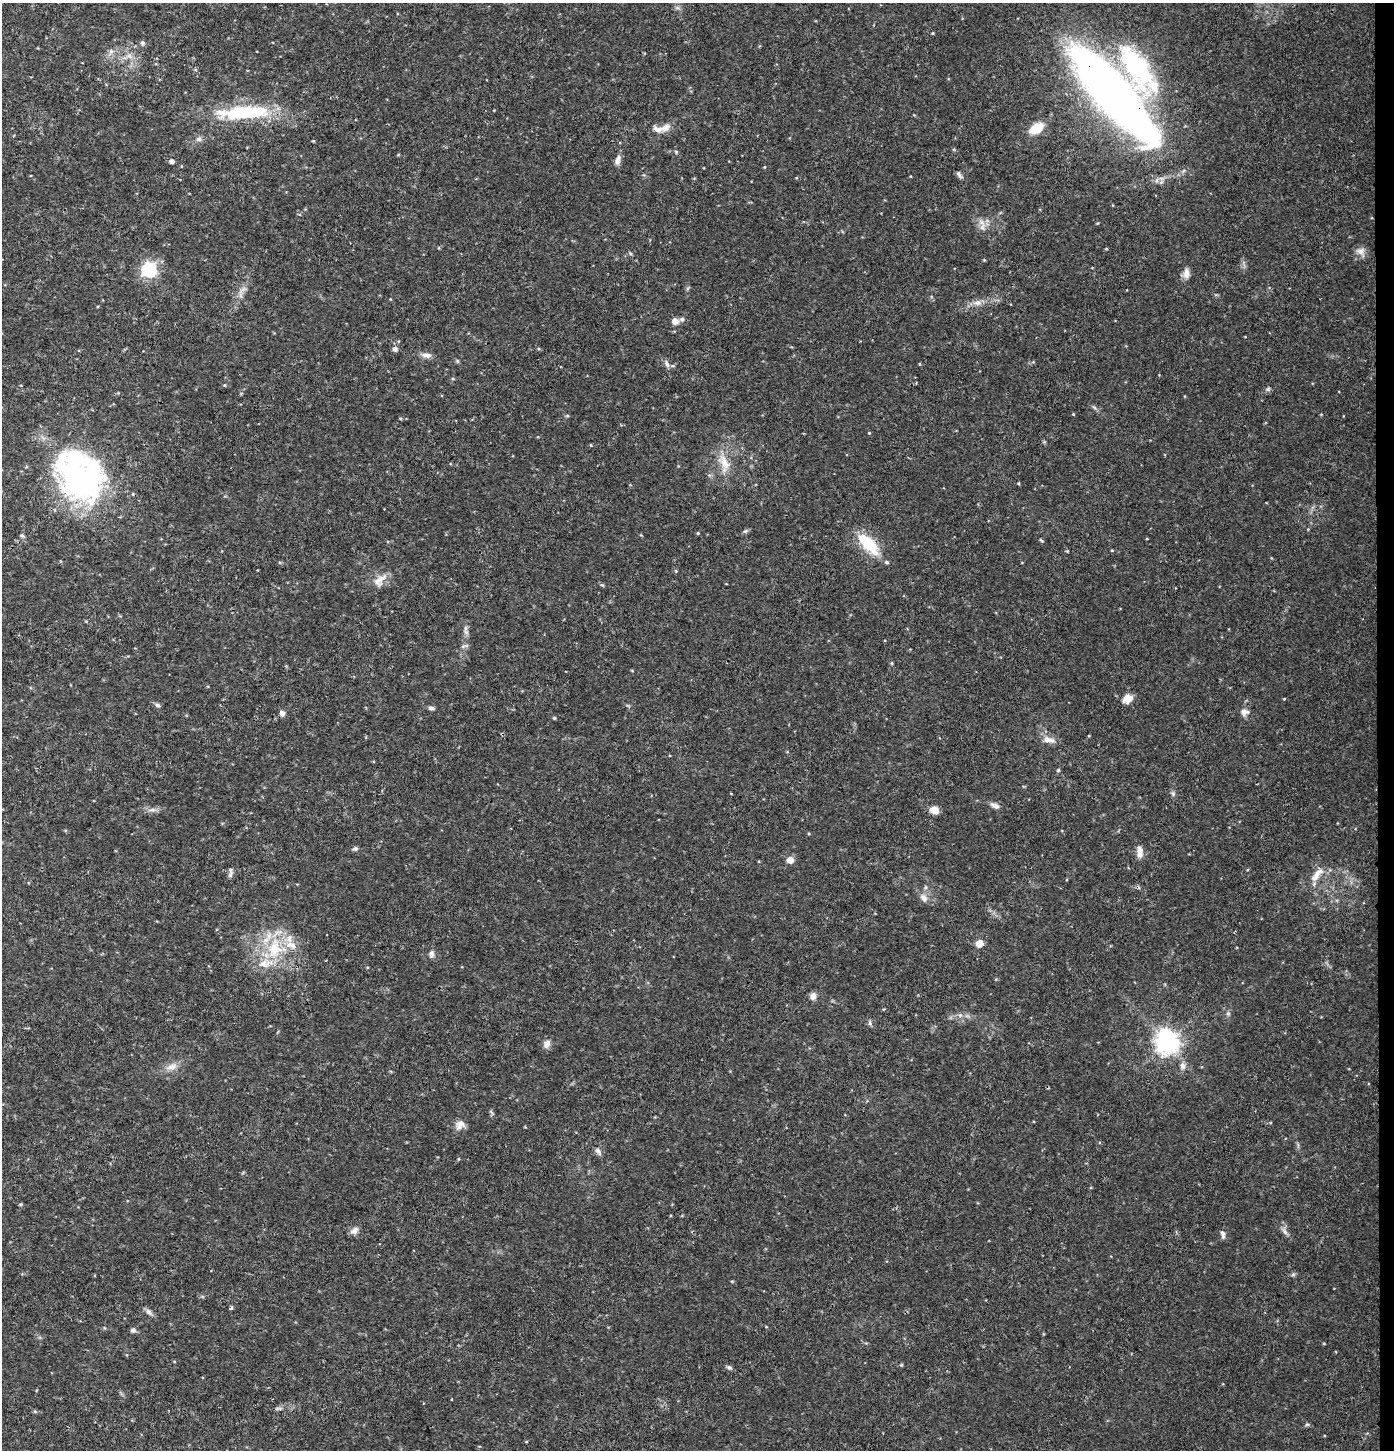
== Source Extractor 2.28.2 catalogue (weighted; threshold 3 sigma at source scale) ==
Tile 6 of 3 x 3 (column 3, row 2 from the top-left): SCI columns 2998-4389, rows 1449-2896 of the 4603 x 4354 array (HDU 1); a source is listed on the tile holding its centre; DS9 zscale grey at full resolution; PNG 1396 x 1452 px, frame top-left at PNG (2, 3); no overlay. Shown black and unused: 1% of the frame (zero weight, under 3 of 4 exposures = <1% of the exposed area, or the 3 px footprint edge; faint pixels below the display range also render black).
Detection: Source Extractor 2.28.2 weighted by HDU 2 'WHT'; one run over the whole footprint, this tile lists its part. Background 0.0301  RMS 0.0037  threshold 0.0167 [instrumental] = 3 sigma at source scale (4.5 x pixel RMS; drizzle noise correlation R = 1.50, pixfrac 1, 0.0396/0.0396 arcsec/px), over >= 5 px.
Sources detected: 100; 1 inside a brighter object's white glare — not listed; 9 inside a brighter listed object's ellipse — not listed separately; the other 90 listed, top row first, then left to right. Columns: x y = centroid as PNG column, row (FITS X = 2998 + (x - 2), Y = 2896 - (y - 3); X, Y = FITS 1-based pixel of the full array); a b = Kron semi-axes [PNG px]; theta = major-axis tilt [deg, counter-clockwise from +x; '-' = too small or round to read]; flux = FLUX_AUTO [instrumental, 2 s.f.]
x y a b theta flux
677 8 7 4 18 0.7
143 43 6 6 - 0.9
111 51 6 6 - 1
129 56 8 5 -30 1.3
1137 68 180 80 -74 120
1111 94 109 27 -51 280
244 112 66 15 2 30
665 128 13 8 34 2.6
1036 128 13 8 32 8.2
199 139 8 6 0 1
954 149 5 3 - 0.38
398 155 4 3 - 0.33
617 160 12 6 78 1.9
171 161 5 5 - 1.1
764 167 4 3 - 0.27
959 175 11 5 -52 0.96
982 222 10 6 -54 1.9
1098 223 4 3 - 0.32
1361 251 13 9 11 2.2
149 270 6 6 - 79
1186 273 15 8 86 2.1
242 289 11 5 39 1.5
977 303 10 8 11 1.8
675 321 10 9 - 2.3
395 349 5 5 - 1.5
427 355 13 6 -6 1.9
667 364 11 5 -72 1.1
920 364 4 3 - 0.3
673 366 5 3 - 0.43
225 385 5 3 - 0.33
1268 389 6 5 - 0.67
1073 414 4 4 - 0.29
869 433 4 3 - 0.29
591 445 4 3 - 0.27
724 463 23 11 -65 5.8
82 481 47 37 -9 93
1018 483 4 3 - 0.34
745 531 6 5 - 0.61
698 533 4 4 - 0.38
22 535 6 5 - 0.65
1041 541 7 3 -44 0.4
868 544 30 15 -44 14
1112 550 4 3 - 0.28
676 571 5 4 - 0.42
377 581 16 11 -41 3.1
466 632 7 5 -44 0.93
465 646 10 4 16 0.76
891 663 4 4 - 0.44
1127 699 13 10 30 3.1
1284 699 4 3 - 0.28
157 705 7 5 -16 0.82
431 708 7 5 -8 0.93
1244 712 11 9 -80 2
282 713 8 7 - 1.2
554 718 4 4 - 0.39
1048 740 19 8 -9 2.8
1058 770 5 4 - 0.46
1173 794 7 6 - 0.78
995 806 11 6 -24 1.6
152 810 13 4 5 1.3
934 810 8 6 -25 4.7
355 849 7 5 2 0.8
1140 852 15 7 -88 2.7
790 860 5 5 - 4.4
231 874 11 6 69 1.1
1317 874 22 9 40 4
924 898 12 8 -44 2.2
980 943 5 5 - 8.8
274 949 28 19 80 17
431 954 10 7 83 1.3
813 996 9 7 89 1.8
1228 1013 6 5 - 0.67
870 1023 7 5 -63 0.7
1166 1042 8 8 - 290
547 1044 11 9 67 1.9
1182 1066 10 7 86 1.7
171 1067 16 7 15 2.9
460 1125 14 11 51 2.6
598 1151 11 6 -54 1.3
21 1204 5 3 - 0.38
354 1231 12 7 40 1.7
1285 1232 11 4 -50 1.3
1223 1234 11 5 -75 1.3
231 1308 4 3 - 0.91
149 1312 10 6 -50 1.3
133 1330 6 6 - 1
901 1365 5 4 - 0.44
729 1367 7 5 -42 0.87
279 1408 10 3 -11 0.59
1307 1424 6 4 19 0.49
Overlapping masked pixels (flux is a lower limit): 2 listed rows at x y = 1137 68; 1111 94
Isophote crosses this tile's border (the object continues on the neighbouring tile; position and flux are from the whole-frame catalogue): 1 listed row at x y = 1137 68